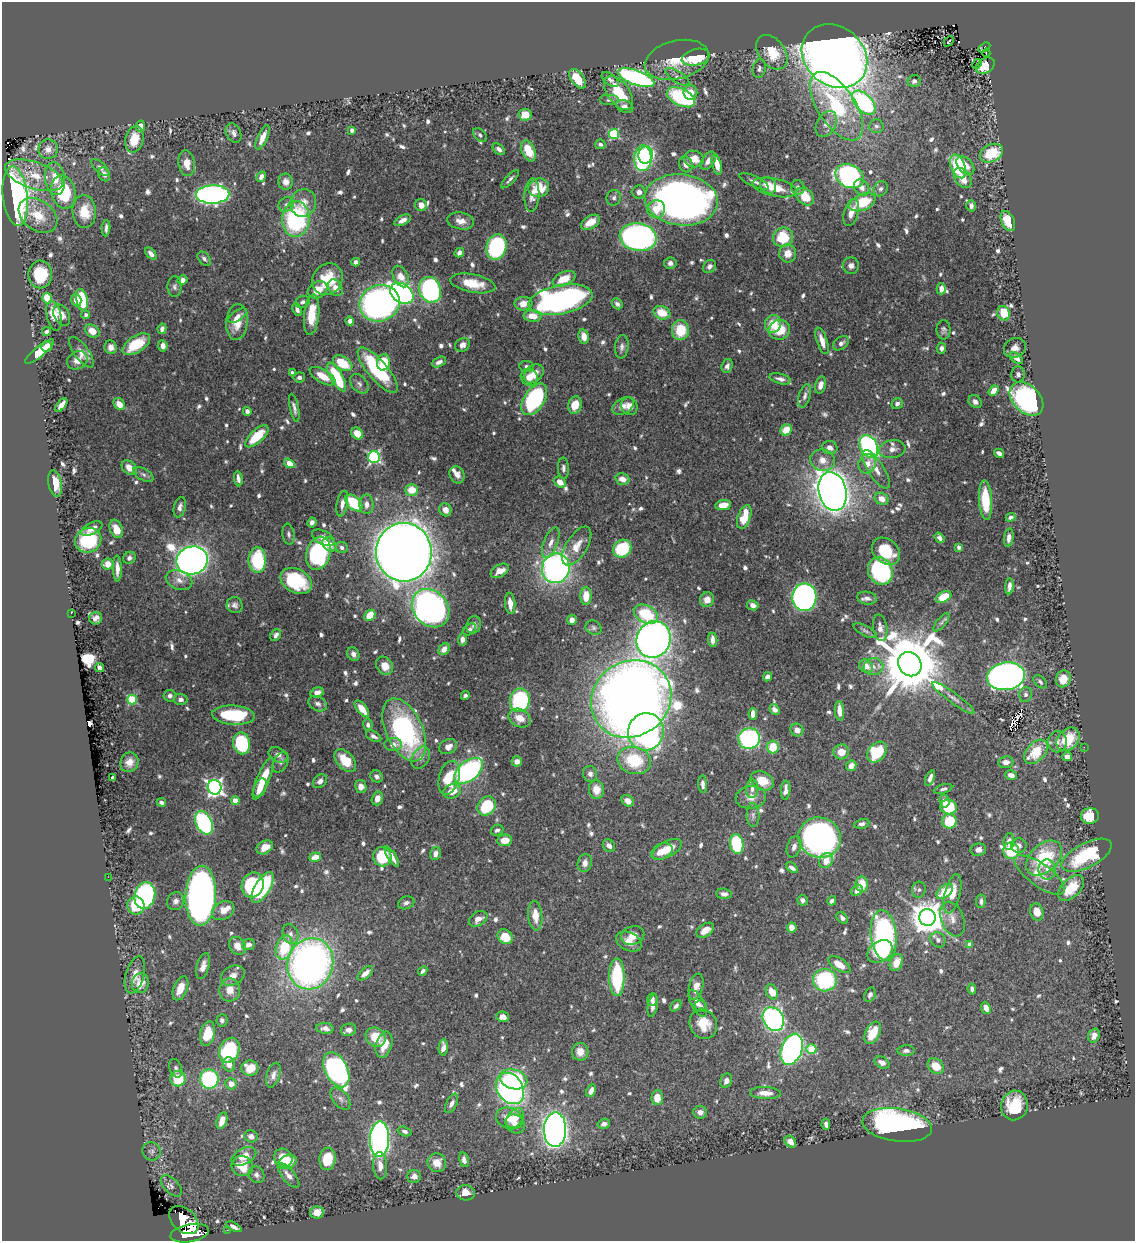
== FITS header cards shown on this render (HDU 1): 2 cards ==
NAXIS1  =                 1133
NAXIS2  =                 1239

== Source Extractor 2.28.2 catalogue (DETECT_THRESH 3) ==
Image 1133 x 1239 px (HDU 1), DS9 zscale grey, 1 PNG px = 1 image px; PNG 1137 x 1243 px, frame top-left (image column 1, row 1239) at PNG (2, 2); each listed source drawn as its Kron ellipse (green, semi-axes under 4 px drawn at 4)
Background 0.799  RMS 0.01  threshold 0.0304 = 3 sigma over >= 5 px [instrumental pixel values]
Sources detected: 828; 3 with non-positive FLUX_AUTO (blend fragments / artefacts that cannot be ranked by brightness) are neither listed nor drawn; of the other 825, the 500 brightest by FLUX_AUTO listed and drawn (325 fainter detections omitted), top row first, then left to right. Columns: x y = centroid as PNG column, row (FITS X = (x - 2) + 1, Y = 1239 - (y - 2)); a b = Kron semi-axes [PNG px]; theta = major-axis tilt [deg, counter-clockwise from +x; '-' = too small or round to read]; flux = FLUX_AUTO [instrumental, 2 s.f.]
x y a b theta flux
949 41 5 3 - 6.2
984 47 6 4 31 12
772 52 19 13 -53 21
986 53 4 2 - 3.7
834 56 35 29 -40 1200
696 57 14 8 14 23
677 60 32 19 14 22
977 64 5 3 - 4.7
985 66 10 7 34 14
759 68 9 6 79 2.2
677 77 14 6 -33 3.3
636 78 19 7 -20 180
577 79 11 6 -55 14
610 79 10 5 -37 2.2
914 81 6 6 - 2.5
619 93 19 11 -54 25
690 93 7 7 - 7.3
681 97 15 8 -26 77
609 100 10 5 0 2.2
864 103 14 8 -47 130
625 106 9 6 -22 3.4
836 106 39 18 -57 67
525 115 6 6 - 12
826 124 14 9 61 5.5
140 126 6 4 76 5.3
876 126 7 7 - 2.3
352 130 4 3 - 2.5
234 133 10 7 -65 3.2
614 134 5 5 - 58
480 135 8 5 -46 2.1
263 137 13 5 67 6.5
134 139 13 9 77 14
600 144 5 4 - 2
48 149 10 10 - 5.4
499 149 7 4 -40 2.6
528 151 11 6 -67 17
991 153 12 8 25 26
646 155 8 7 - 88
643 158 13 8 89 150
694 159 10 8 -15 9.1
708 161 10 6 55 4.9
187 163 13 8 -81 7.9
686 164 8 6 -70 4.6
717 164 10 4 -75 8
965 165 11 7 -48 6.9
958 166 12 7 -69 51
100 167 11 5 -41 2.4
104 174 7 5 -67 3.5
34 175 30 13 -19 20
850 176 14 11 -26 160
261 177 5 4 - 3.6
963 178 11 7 -56 10
55 179 16 10 -82 13
510 179 12 3 46 2.1
754 181 16 5 -25 3.3
286 182 8 7 - 4.1
768 185 9 7 -50 6.7
775 187 23 9 -11 19
798 187 7 6 - 2.5
862 187 9 7 -51 5
539 188 10 9 - 18
881 189 8 6 57 2.4
63 192 17 12 -77 52
639 192 6 6 - 3.6
213 194 17 9 2 250
532 195 16 7 87 6.4
15 196 30 12 -83 220
805 197 10 7 -45 17
614 198 8 7 - 2.3
681 200 36 25 -7 460
862 202 14 8 23 32
303 203 14 12 74 8.6
286 204 8 6 37 2.5
421 205 6 6 - 5.5
971 206 6 5 - 3.2
656 209 9 8 - 11
84 212 16 11 -86 17
851 212 14 7 73 8
38 216 21 15 -37 19
296 219 18 13 86 98
403 220 9 5 27 4.5
461 221 13 8 -9 6
1008 221 11 6 -66 16
590 222 10 6 33 10
106 228 8 3 87 2.2
638 237 18 14 -9 240
783 237 10 9 - 29
496 247 13 10 73 92
459 253 5 4 - 3.1
788 253 9 8 - 8.1
151 254 7 4 -47 3.1
204 259 8 5 -51 2.4
356 262 4 4 - 3.4
670 263 6 6 - 2.6
710 266 7 6 - 2.5
851 266 8 8 - 3.4
40 274 14 12 89 29
401 276 11 7 -62 8
327 279 16 14 51 26
564 279 12 6 25 15
182 280 5 4 - 4.3
473 283 23 9 -11 17
175 287 10 7 -90 2.4
335 288 9 6 -58 6.2
941 289 5 4 - 5.1
318 290 10 8 30 11
430 290 13 10 -71 150
402 293 13 9 -34 270
47 298 5 5 - 24
76 300 6 5 - 7
82 300 11 5 -78 37
561 300 32 14 11 270
302 302 7 6 - 2.3
380 303 20 18 21 350
523 304 9 6 9 8.4
617 304 6 4 -48 2.1
297 309 6 4 -68 2.8
662 313 8 6 -20 15
1004 313 7 6 - 20
62 315 11 7 -62 5.6
86 315 4 4 - 2.1
312 315 20 7 84 18
54 316 15 7 -77 13
238 316 10 5 34 2.9
533 316 9 6 -1 10
350 321 4 4 - 3.6
237 322 18 11 84 14
773 324 9 8 - 14
162 329 5 4 - 3.6
681 330 10 8 -89 22
780 330 11 9 22 17
943 330 10 7 -88 2.3
47 331 5 4 - 2.4
92 331 8 6 -38 9
584 336 7 5 -79 7.2
822 341 14 5 -71 7.2
841 343 9 6 38 2.9
136 344 15 8 33 23
462 345 8 6 29 3.9
46 346 5 5 - 5.4
163 346 6 4 -84 4.8
111 347 7 6 - 4.6
622 347 12 7 83 2.9
941 348 6 4 86 2.6
1015 348 11 9 27 5.1
40 352 18 5 39 17
81 352 18 7 -53 6.2
1016 358 7 4 -39 3.7
77 360 11 8 29 5.8
384 362 8 6 79 18
439 362 7 4 26 3.4
343 363 11 6 -32 23
727 366 7 5 72 3
527 367 7 5 -7 2.4
378 370 28 10 -50 68
292 373 4 4 - 2
534 374 11 8 41 8.6
1018 374 8 7 - 2.1
322 376 14 6 -30 11
299 377 5 5 - 2.2
337 377 16 6 -61 44
529 377 9 8 - 6.9
780 379 11 5 -15 3.4
359 384 11 7 -49 3.1
820 385 9 5 75 5.4
994 391 6 4 51 8.6
805 396 12 5 74 2.9
534 399 18 10 57 98
1026 399 19 13 -45 210
975 402 7 6 - 3.5
119 404 6 5 - 7.9
897 404 6 5 - 2.3
61 405 8 4 53 7.2
575 405 9 6 76 12
623 406 11 7 29 5.6
629 406 9 8 - 6
294 408 14 4 -78 3.1
247 411 4 4 - 3.3
786 430 6 5 - 14
357 433 6 5 - 12
257 436 14 6 43 24
869 446 12 8 -63 170
830 448 8 6 -13 4.6
892 449 13 9 11 4.9
999 453 5 4 - 3
374 457 6 6 - 130
823 460 12 10 -16 8.2
289 463 5 4 - 9.3
867 464 10 8 67 7.2
129 468 8 6 -42 8
563 468 10 5 -88 2.5
876 469 22 8 -57 7.8
143 474 11 5 -30 2.4
457 475 9 7 -66 4.8
238 479 8 4 -82 3.2
622 479 7 5 -14 6.1
560 482 6 5 - 6.8
55 483 13 6 -80 13
412 490 6 5 - 12
833 491 20 13 -76 990
881 499 7 5 -27 6.7
985 500 20 6 -86 25
342 503 13 5 79 4.8
354 503 10 6 -43 32
367 504 10 7 -89 4.6
723 505 8 5 8 9.3
180 507 10 6 76 3.3
445 510 7 6 - 5.7
744 517 12 6 70 22
1011 517 5 4 - 2.2
312 522 5 4 - 2.4
92 529 11 5 27 5.2
116 529 9 6 -68 9.7
288 534 10 6 -81 2
323 538 12 6 -27 6.3
940 538 6 4 -54 2.8
1009 538 9 5 84 3.4
88 540 13 12 - 40
551 543 16 7 69 5.5
329 544 8 6 -43 6.2
577 546 22 10 58 11
959 547 4 4 - 2.4
342 548 6 5 - 2.3
622 549 10 8 41 40
886 551 15 12 -41 28
404 552 29 28 - 1900
318 553 17 12 73 100
129 558 6 5 - 2.2
192 560 16 14 12 840
257 560 13 9 90 45
108 564 6 5 - 8.7
117 568 13 4 -88 5.4
556 568 15 13 71 260
500 571 10 6 30 8.1
880 571 14 12 -62 83
179 580 14 9 -22 5.9
296 581 17 12 -27 46
1009 586 8 3 86 3.3
586 596 9 5 89 14
804 597 14 12 87 310
944 597 8 5 26 20
867 598 10 6 -9 3.3
707 600 7 7 - 6.8
510 603 11 5 -84 7.8
235 605 8 8 - 2.7
753 605 6 5 - 3.5
431 608 21 17 -49 380
71 613 2 2 - 30
646 614 13 8 -26 36
370 615 6 5 - 17
96 618 6 6 - 3.3
572 620 5 5 - 4.6
941 622 11 4 50 2.3
474 625 9 7 65 2.6
594 628 8 7 - 2.1
880 628 13 7 -81 4.3
469 629 7 5 37 2
865 631 13 5 -27 2.2
276 635 6 5 - 2.7
462 639 6 4 87 3.4
653 640 18 17 - 550
713 640 7 4 -84 5.3
444 649 6 5 - 5.5
353 654 7 6 - 3.1
910 664 12 11 - 7400
385 666 10 8 -56 7.8
866 666 7 6 - 7.6
873 667 10 8 5 5.3
99 668 5 4 - 3.2
1006 676 19 14 8 470
767 677 4 4 - 2.5
1063 679 8 7 - 10
1040 682 8 5 -43 2
317 692 7 5 18 3.7
1026 694 7 6 - 2.3
465 695 4 4 - 2.2
170 696 6 6 - 2.8
953 698 26 5 -36 4.7
132 699 5 4 - 45
181 699 7 5 -1 3
631 699 41 37 35 1100
520 700 12 10 79 92
318 704 10 7 -28 2.9
362 709 10 4 -51 10
774 709 6 4 -56 3
839 711 9 4 -85 7.5
753 714 6 4 88 5.9
233 715 21 9 -4 47
519 718 11 9 -26 8.8
368 725 6 4 -81 2.1
404 730 33 18 -65 120
797 730 7 6 - 4.6
646 732 19 18 - 240
374 736 8 5 -29 2.8
749 739 11 10 - 120
1068 739 13 10 47 22
1057 742 10 9 - 4.1
242 743 11 8 -79 54
393 745 9 6 1 4.9
448 747 9 7 25 6
773 747 6 6 - 17
1084 747 2 2 - 46
841 752 8 7 - 8.7
877 752 11 8 49 37
1036 752 14 9 47 23
278 755 10 7 -29 3.4
1067 757 5 4 - 5.6
421 758 12 8 59 4.5
634 760 17 13 -14 35
345 761 13 8 -47 18
517 761 5 5 - 4.3
129 762 10 9 - 5.6
281 762 11 7 63 2.4
1006 762 8 6 6 3.9
851 766 5 5 - 6.1
468 771 17 9 38 140
590 774 8 7 - 3
1011 775 6 4 -17 4.7
377 776 6 5 - 2.3
112 778 4 3 - 2.2
449 778 17 10 74 24
930 778 8 4 67 3.4
263 779 22 6 67 21
320 781 8 6 39 3.1
762 781 12 9 -29 14
703 784 9 4 -86 3.3
215 787 7 7 - 250
361 787 6 5 - 4.4
260 788 10 6 66 8.5
752 789 9 6 88 3.2
943 789 9 4 17 2
596 790 9 7 -84 9.2
786 790 9 4 86 3.8
452 791 9 7 25 11
751 797 15 11 6 6.7
377 798 7 5 75 5.4
235 800 4 4 - 9.3
628 801 7 5 -40 4.3
944 801 6 5 - 3.5
161 802 5 3 - 2.4
486 806 10 8 51 39
949 807 8 7 - 25
753 815 12 6 -90 2.6
1090 816 9 8 - 24
949 821 7 7 - 27
204 823 12 8 -65 120
862 824 7 4 12 2.3
497 830 6 5 - 2
819 838 21 20 - 370
505 840 7 6 - 9.2
1009 841 8 5 83 3.7
737 844 10 6 -81 43
1019 845 7 7 - 3.3
609 846 7 5 -46 3.8
265 847 9 6 31 8
794 847 11 7 72 3.3
667 849 16 8 28 16
978 850 8 6 12 3.6
662 851 11 7 27 9.9
1011 851 8 8 - 25
435 854 7 5 72 4.2
1087 855 27 12 27 51
315 857 6 4 15 9.5
382 857 10 9 - 31
392 857 11 3 -58 4.6
1044 858 21 14 43 43
826 860 8 6 54 8.1
585 863 9 7 78 3.9
792 868 7 4 -36 2.8
1047 870 10 8 90 4.5
1039 875 30 11 -36 12
108 877 2 2 - 30
862 884 8 6 -83 13
253 885 13 11 70 68
262 887 17 7 60 44
1071 888 16 9 47 20
857 890 6 5 - 4.4
919 890 8 7 - 2.2
945 891 9 6 39 22
724 894 7 5 -6 3
953 894 20 7 75 11
145 896 13 10 77 110
201 896 30 15 88 480
802 900 5 5 - 2.3
175 901 9 8 - 3.5
832 901 5 4 - 2
981 901 7 4 84 2.4
406 903 8 6 23 2.6
136 906 9 8 - 27
223 911 12 9 29 7.2
1037 912 8 6 -72 9.3
535 916 15 7 -85 10
927 917 8 8 - 1500
842 918 6 4 -47 2.5
478 919 10 7 32 5.7
953 919 18 11 -69 7.8
792 927 5 5 - 8.3
705 930 10 6 34 7.7
290 934 10 7 -69 3.7
884 935 25 13 -84 150
633 936 12 9 20 5.7
505 937 8 6 -43 17
938 940 8 7 - 3.5
629 942 13 9 -25 6.9
248 945 6 5 - 3.4
970 945 4 4 - 8.6
238 946 9 8 - 6.9
284 947 12 8 74 29
880 951 14 10 34 24
896 963 9 6 68 10
310 964 26 23 73 370
839 965 12 6 -33 9.8
203 966 13 6 74 4.9
423 971 5 4 - 2.1
365 973 9 5 42 5.6
135 975 19 9 74 7.8
233 976 12 9 29 5.7
617 977 19 7 -90 53
825 980 12 11 - 71
140 983 10 8 74 8.9
696 987 13 7 76 6.2
180 988 13 6 67 10
972 989 5 4 - 2.1
230 990 11 10 - 8.8
772 992 8 5 -62 12
870 995 8 5 61 2.4
652 999 6 5 - 2.7
698 1003 15 6 -61 5.6
653 1006 11 5 79 3.5
676 1006 6 4 48 2.1
701 1006 6 5 - 2.5
986 1008 6 4 -68 5.6
503 1017 6 5 - 5.7
773 1019 12 10 -58 170
222 1020 6 5 - 2.1
703 1024 15 13 -64 16
325 1028 9 5 -7 3.6
348 1030 8 6 10 3.9
873 1033 12 7 63 18
208 1034 12 7 76 25
1094 1035 7 5 72 4.1
376 1037 10 9 - 14
384 1045 13 8 74 9.8
443 1047 8 4 87 5.6
792 1049 16 10 69 220
811 1049 5 5 - 32
229 1050 13 9 67 71
906 1051 8 5 1 2.5
580 1052 9 8 - 7.4
882 1063 8 5 -28 4.5
229 1064 7 6 - 5.7
936 1066 9 7 -39 13
176 1068 9 6 -69 2.1
250 1068 8 7 - 13
336 1070 19 11 -63 230
273 1075 13 6 72 4.2
178 1079 7 7 - 24
209 1079 9 9 - 78
513 1079 14 10 -16 62
726 1081 7 5 70 3.5
231 1084 6 5 - 6.3
510 1088 16 13 -56 210
591 1091 7 4 65 5.1
765 1093 15 6 -2 7.4
657 1098 7 5 89 10
340 1099 13 7 -51 3.2
451 1103 10 5 63 3.3
1014 1105 15 13 76 24
700 1112 7 6 - 4
509 1118 14 10 -21 13
515 1118 11 7 54 10
222 1120 9 5 72 9.3
515 1124 10 9 - 5.6
604 1124 6 5 - 3.6
826 1124 6 4 -81 2.6
897 1125 35 16 -8 230
555 1130 17 11 88 670
405 1131 7 4 -17 2.2
251 1136 7 6 - 3.6
379 1139 17 9 88 240
790 1142 6 5 - 5
151 1151 9 9 - 2.6
244 1156 13 8 28 9.6
283 1158 9 9 - 12
327 1159 11 8 84 19
464 1160 7 5 -79 3
287 1162 9 6 23 19
437 1163 9 9 - 8.7
242 1166 11 10 - 19
380 1166 13 7 -87 6.8
256 1175 9 7 -56 2.7
289 1175 15 6 -50 5.1
414 1176 7 6 - 4.1
171 1186 13 7 -46 3.5
466 1193 9 7 -8 7.2
317 1212 7 6 - 6.3
184 1220 17 11 -42 1700
234 1227 8 4 -27 3.1
227 1230 2 2 - 2.9
190 1233 19 9 10 2900
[325 fainter detections neither listed nor drawn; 3 non-positive-flux detections neither listed nor drawn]